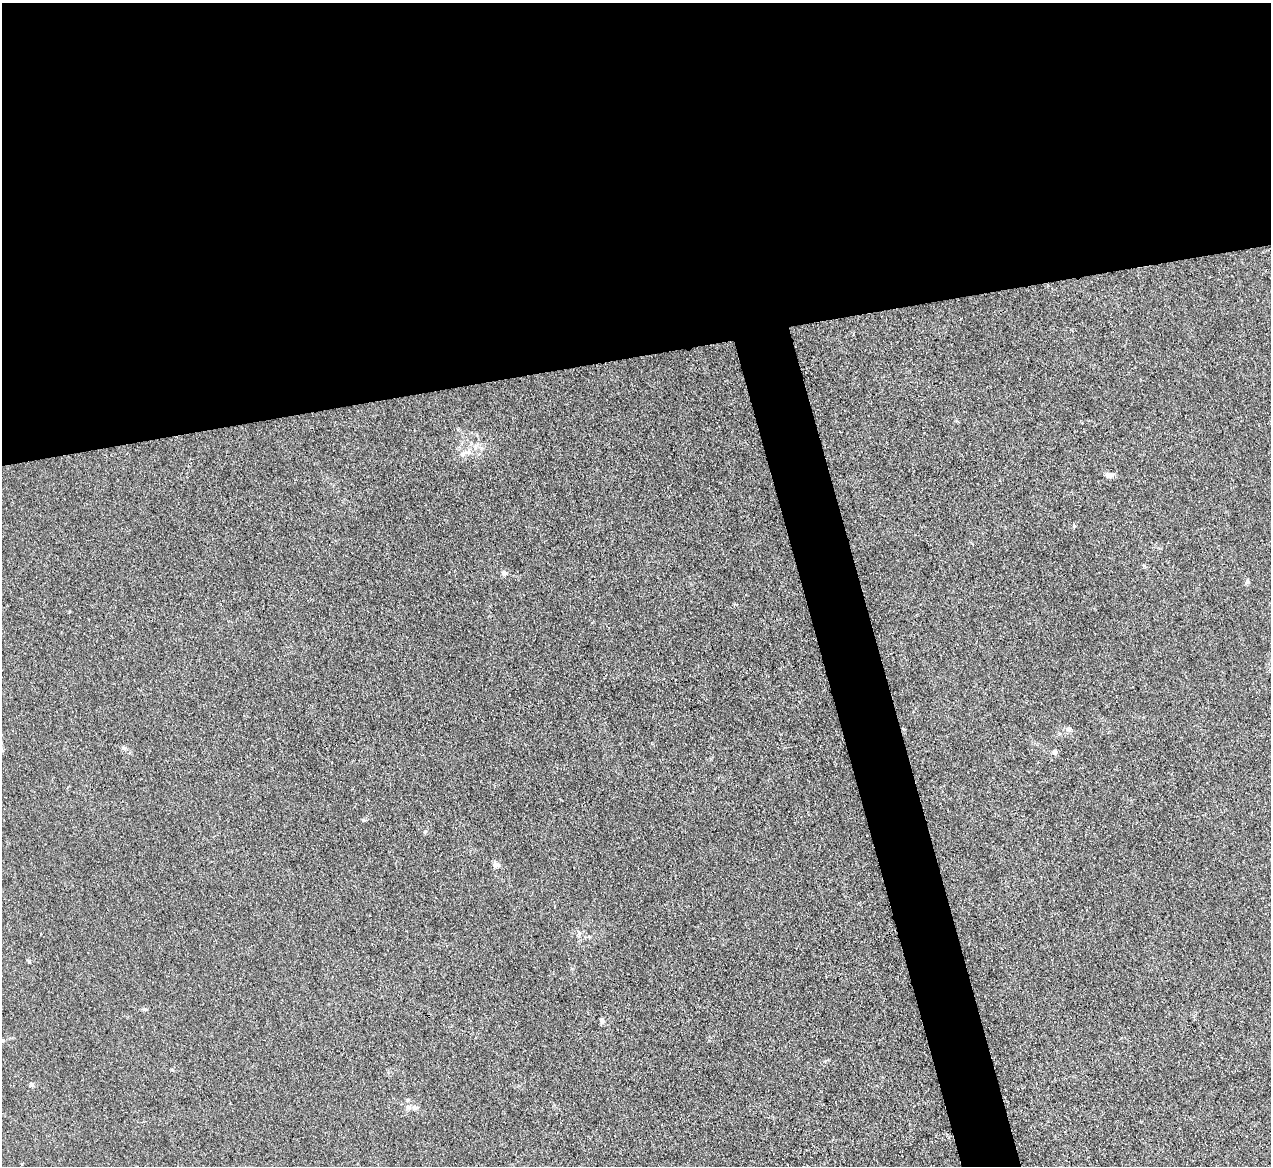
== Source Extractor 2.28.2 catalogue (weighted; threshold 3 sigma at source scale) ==
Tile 2 of 4 x 4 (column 2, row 1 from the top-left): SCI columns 1270-2538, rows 3635-4798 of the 5075 x 5060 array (HDU 1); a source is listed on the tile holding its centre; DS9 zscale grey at full resolution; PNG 1273 x 1168 px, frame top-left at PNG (2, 3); no overlay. Shown black and unused: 34% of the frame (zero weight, under 3 of 4 exposures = <1% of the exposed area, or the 3 px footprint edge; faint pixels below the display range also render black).
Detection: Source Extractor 2.28.2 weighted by HDU 2 'WHT'; one run over the whole footprint, this tile lists its part. Background 0.0195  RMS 0.0047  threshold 0.021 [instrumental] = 3 sigma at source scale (4.5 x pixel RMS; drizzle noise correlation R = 1.50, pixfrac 1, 0.05/0.05 arcsec/px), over >= 5 px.
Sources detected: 12; all 12 listed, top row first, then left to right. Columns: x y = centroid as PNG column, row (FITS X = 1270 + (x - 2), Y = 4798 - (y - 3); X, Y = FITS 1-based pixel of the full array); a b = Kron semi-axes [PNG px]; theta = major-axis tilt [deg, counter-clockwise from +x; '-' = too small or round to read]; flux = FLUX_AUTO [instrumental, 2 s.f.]
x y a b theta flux
462 454 10 7 44 2.3
1109 475 9 7 -5 2.3
1074 526 6 5 - 0.69
504 573 8 6 -26 1.2
1247 581 6 6 - 0.84
1069 729 8 5 22 1.1
124 748 6 5 - 0.88
1055 752 6 6 - 1.5
363 820 5 5 - 0.56
425 832 7 4 63 0.71
497 865 10 6 11 1.4
602 1020 7 5 -86 1.2
Unlisted compact peaks at least as high as the median listed source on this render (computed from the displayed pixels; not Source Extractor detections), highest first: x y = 32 1084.